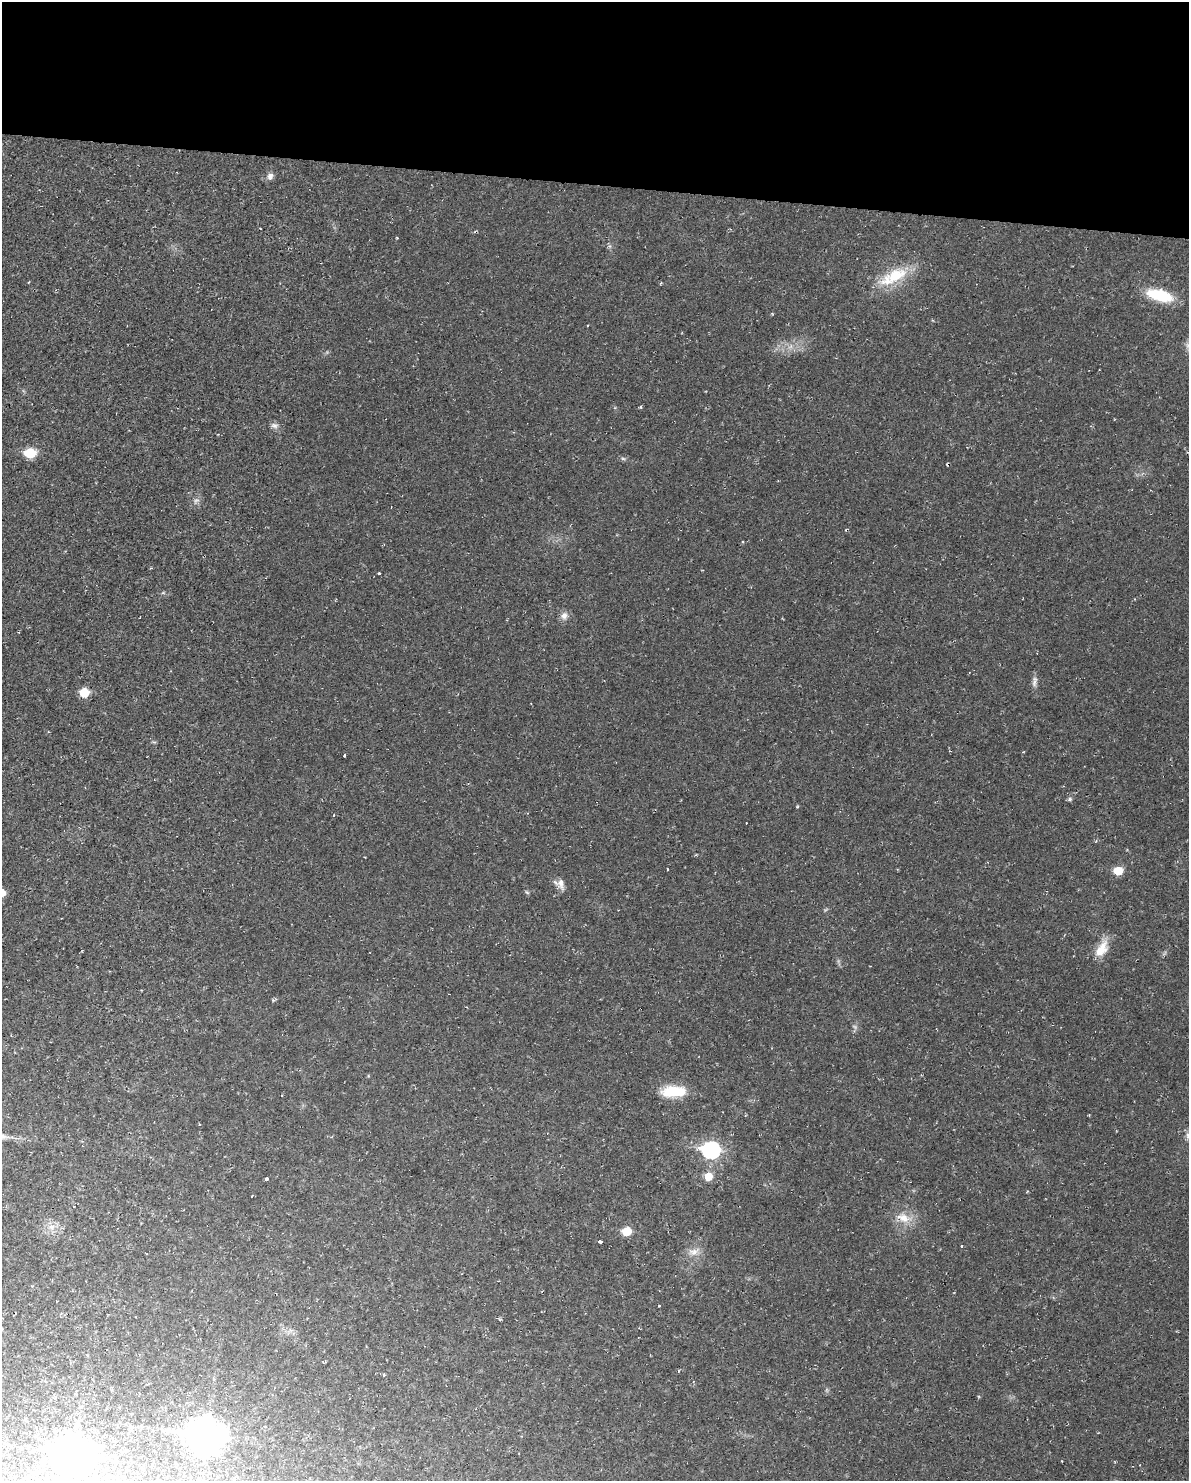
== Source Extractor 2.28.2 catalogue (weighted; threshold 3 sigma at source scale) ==
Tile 3 of 4 x 3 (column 3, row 1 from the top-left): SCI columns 2377-3563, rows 3069-4547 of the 4751 x 4773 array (HDU 1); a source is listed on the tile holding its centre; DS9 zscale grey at full resolution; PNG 1191 x 1483 px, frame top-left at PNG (2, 2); no overlay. Shown black and unused: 12% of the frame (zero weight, under 2 of 3 exposures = <1% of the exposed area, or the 3 px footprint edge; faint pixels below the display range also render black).
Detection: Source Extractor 2.28.2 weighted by HDU 2 'WHT'; one run over the whole footprint, this tile lists its part. Background 0.02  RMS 0.0061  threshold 0.0274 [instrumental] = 3 sigma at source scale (4.5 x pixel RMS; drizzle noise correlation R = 1.50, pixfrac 1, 0.05/0.05 arcsec/px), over >= 5 px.
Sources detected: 45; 3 too faint to see at this stretch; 3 cosmic-ray / hot-pixel residue — not listed; the other 39 listed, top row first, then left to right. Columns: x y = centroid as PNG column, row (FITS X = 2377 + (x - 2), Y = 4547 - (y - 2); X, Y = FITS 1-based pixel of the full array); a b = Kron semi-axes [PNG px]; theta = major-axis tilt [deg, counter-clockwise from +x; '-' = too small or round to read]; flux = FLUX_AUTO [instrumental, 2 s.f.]
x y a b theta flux
270 176 10 7 64 2.7
610 246 7 4 -70 1.1
893 276 44 16 27 25
1160 295 26 11 -15 28
790 346 8 5 45 2.2
641 407 5 3 - 0.64
274 425 11 7 -11 2.5
30 453 7 6 - 33
623 459 6 4 -2 1
379 573 3 3 - 1.5
564 616 11 9 31 3.4
1034 683 11 6 88 2.4
84 692 7 7 - 15
345 755 3 3 - 4.1
1070 799 6 5 - 1.1
797 807 4 3 - 0.61
334 815 3 3 - 0.54
667 869 3 2 - 0.74
1118 871 6 6 - 15
561 883 16 9 -78 4.3
527 892 6 5 - 0.91
1101 949 24 12 57 11
466 1007 3 3 - 0.48
674 1091 29 14 6 18
1188 1135 9 6 -90 2.1
711 1150 9 8 - 150
708 1176 6 6 - 11
266 1178 3 3 - 15
903 1218 23 12 -20 9.7
51 1227 9 7 0 3.3
627 1231 6 5 - 17
600 1241 3 3 - 12
962 1246 3 3 - 0.91
694 1252 17 9 19 5.3
659 1306 3 2 - 0.56
384 1375 3 3 - 1.2
131 1427 6 4 0 0.95
205 1436 13 11 -4 970
74 1455 14 11 4 950
Isophote crosses this tile's border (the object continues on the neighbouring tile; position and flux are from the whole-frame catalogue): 1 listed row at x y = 1188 1135